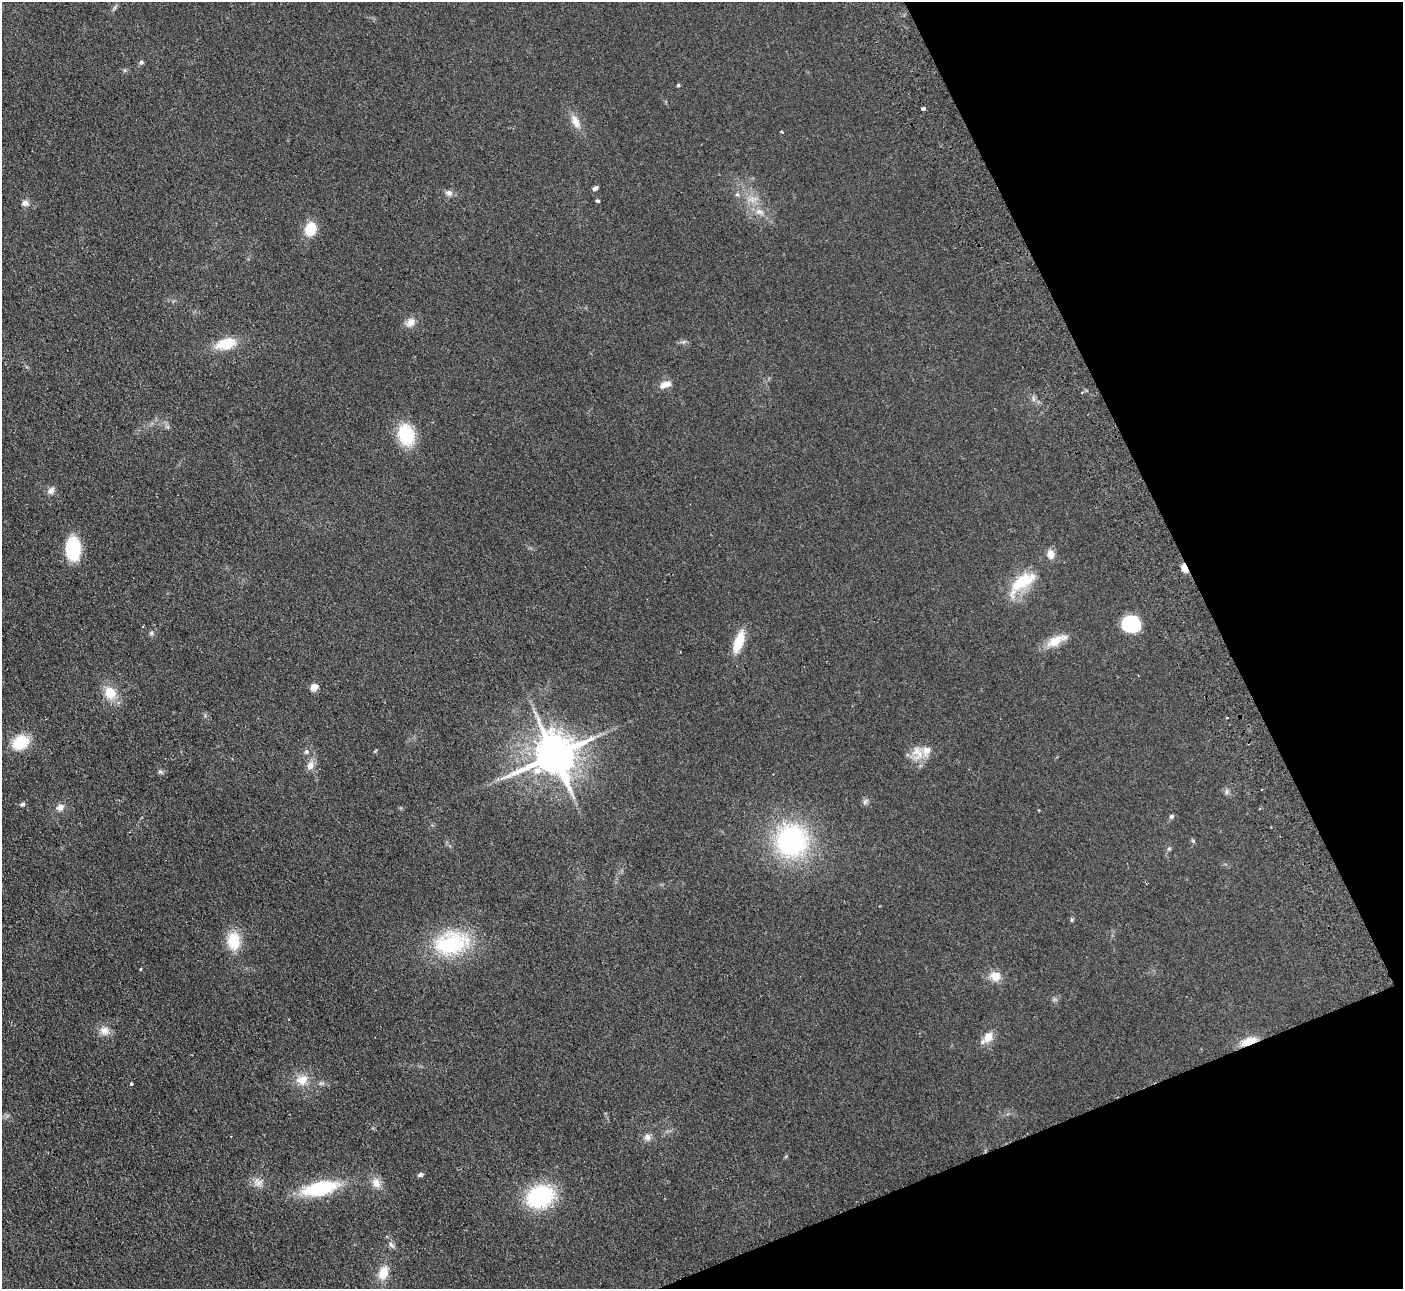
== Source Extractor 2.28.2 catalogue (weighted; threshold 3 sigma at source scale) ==
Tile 12 of 4 x 4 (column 4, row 3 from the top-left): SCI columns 4257-5657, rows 1470-2756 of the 5710 x 5643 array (HDU 1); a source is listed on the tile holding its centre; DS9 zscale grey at full resolution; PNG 1405 x 1291 px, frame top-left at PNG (2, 2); no overlay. Shown black and unused: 20% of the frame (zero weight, under 2 of 3 exposures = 3% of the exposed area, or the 3 px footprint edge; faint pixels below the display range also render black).
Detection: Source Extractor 2.28.2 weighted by HDU 2 'WHT'; one run over the whole footprint, this tile lists its part. Background 0.0981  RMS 0.01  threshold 0.0467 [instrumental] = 3 sigma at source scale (4.5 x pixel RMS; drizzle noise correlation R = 1.50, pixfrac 1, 0.05/0.05 arcsec/px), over >= 5 px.
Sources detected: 63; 1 cosmic-ray / hot-pixel residue — not listed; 2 inside a brighter listed object's ellipse — not listed separately; the other 60 listed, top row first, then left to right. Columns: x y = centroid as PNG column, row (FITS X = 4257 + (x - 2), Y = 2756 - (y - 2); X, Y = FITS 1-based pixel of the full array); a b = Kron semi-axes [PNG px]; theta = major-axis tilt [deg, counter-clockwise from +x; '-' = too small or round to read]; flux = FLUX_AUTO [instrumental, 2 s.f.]
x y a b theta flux
141 62 6 5 - 1.9
678 85 4 4 - 1.2
923 109 4 3 - 9.6
575 121 19 9 -65 10
782 132 3 3 - 3.4
595 188 7 5 21 2.4
449 193 10 7 -16 4.2
737 194 6 5 - 1.9
598 201 5 4 - 1.3
25 203 9 7 3 4.9
759 212 11 8 -13 6.3
311 229 14 11 77 23
410 322 12 10 47 7.6
225 344 19 11 15 28
665 384 16 7 20 8
1082 392 4 3 - 1
1033 399 9 4 -81 2.5
406 435 19 14 -76 49
51 491 10 7 46 4.6
73 549 18 11 -87 66
1185 567 6 3 -68 44
1022 582 41 16 40 42
1131 624 19 16 0 43
151 633 6 5 - 1.9
1056 640 30 11 26 16
739 642 20 8 72 29
314 687 5 5 - 22
110 693 16 13 -58 18
21 742 15 12 27 36
306 751 6 6 - 2.6
918 753 23 12 -59 15
554 755 13 11 28 3700
310 766 10 8 79 7.8
161 772 8 4 -27 2
1227 792 9 4 82 2.2
865 802 9 6 63 2.6
22 804 7 5 20 2
60 807 10 8 22 5.7
1171 816 6 5 - 2.1
791 841 33 32 - 160
1193 841 6 4 -47 1.3
1169 848 6 4 1 1.4
1071 920 6 4 75 1.4
234 941 18 13 -85 30
451 943 44 28 12 85
141 969 4 3 - 0.78
995 976 11 10 - 13
104 1031 14 11 -33 8.6
988 1037 13 9 62 12
1248 1041 17 7 20 17
302 1080 16 13 19 15
131 1084 3 3 - 4.1
647 1137 9 9 - 4.7
420 1175 7 5 18 2.4
258 1182 13 9 -44 7.4
376 1183 13 10 -61 9.4
320 1188 31 12 13 82
540 1196 26 20 27 93
391 1245 11 5 -52 3.7
383 1273 17 11 71 16
Overlapping masked pixels (flux is a lower limit): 2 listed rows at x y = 1185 567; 1248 1041